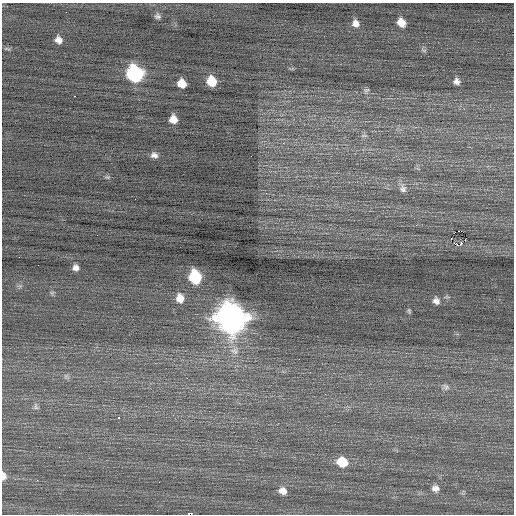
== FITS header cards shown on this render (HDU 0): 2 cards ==
NAXIS1  =                  512 / Axis length
NAXIS2  =                  512 / Axis length

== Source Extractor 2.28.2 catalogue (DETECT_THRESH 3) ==
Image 512 x 512 px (HDU 0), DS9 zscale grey, 1 PNG px = 1 image px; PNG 516 x 516 px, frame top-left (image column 1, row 512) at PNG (2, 3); no overlay
Background 0.184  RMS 0.76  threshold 2.29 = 3 sigma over >= 5 px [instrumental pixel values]
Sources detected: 45; all 45 listed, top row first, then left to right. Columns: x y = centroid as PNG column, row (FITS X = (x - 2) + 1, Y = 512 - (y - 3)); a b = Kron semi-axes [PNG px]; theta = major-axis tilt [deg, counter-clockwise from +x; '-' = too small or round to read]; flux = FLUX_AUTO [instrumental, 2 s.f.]
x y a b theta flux
157 16 7 7 - 160
401 22 9 7 -56 510
356 23 9 8 - 350
58 40 8 7 - 330
7 49 10 4 -14 88
424 50 9 4 -21 92
292 69 7 4 18 67
135 74 10 9 - 10000
212 81 8 7 - 1200
456 81 6 5 - 220
182 83 7 7 - 790
366 90 8 5 42 110
74 96 2 2 - 420
173 119 7 7 - 500
364 136 10 4 -4 99
154 155 8 7 - 240
107 177 8 5 -8 89
403 189 12 10 -69 300
458 231 2 2 - 1300
454 232 2 2 - 44
451 239 2 2 - 120
461 244 3 2 - 300
458 245 6 3 -19 380
76 268 6 6 - 240
195 277 10 8 -74 4100
20 286 5 5 - 100
52 293 6 5 - 87
180 298 10 8 -78 550
436 301 7 6 - 240
409 311 6 4 -70 70
231 318 13 12 - 81000
235 351 13 11 -14 430
66 376 9 5 -29 140
445 387 12 9 -18 250
191 390 3 3 - 51
325 394 2 2 - 29
36 406 11 6 -81 150
119 418 3 3 - 81
342 462 10 9 - 1300
3 476 8 5 -86 310
159 482 2 2 - 24
435 488 9 8 - 300
283 491 10 8 -20 400
157 510 2 2 - 23
190 514 4 2 - 690
At the frame edge (FLAGS 8, measured only in part): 2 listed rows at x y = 3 476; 190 514